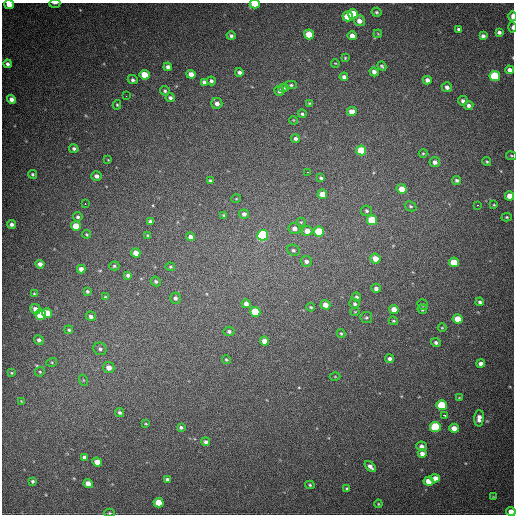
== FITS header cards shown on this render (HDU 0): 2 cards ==
NAXIS1  =                  512
NAXIS2  =                  512

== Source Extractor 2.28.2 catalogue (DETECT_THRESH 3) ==
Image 512 x 512 px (HDU 0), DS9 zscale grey, 1 PNG px = 1 image px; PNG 516 x 516 px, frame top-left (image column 1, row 512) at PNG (2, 3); each listed source drawn as its Kron ellipse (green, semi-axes under 4 px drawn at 4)
Background 776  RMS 21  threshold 64.4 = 3 sigma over >= 5 px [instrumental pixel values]
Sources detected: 166; all 166 listed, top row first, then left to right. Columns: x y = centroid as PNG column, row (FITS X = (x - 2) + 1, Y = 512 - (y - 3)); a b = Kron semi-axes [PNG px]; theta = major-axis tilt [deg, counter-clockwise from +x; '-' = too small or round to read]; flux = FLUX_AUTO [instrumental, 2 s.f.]
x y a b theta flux
55 3 5 2 - 2000
255 4 5 4 - 39000
9 5 5 4 - 15000
376 12 5 4 - 2300
353 14 5 5 - 39000
348 16 5 5 - 30000
512 16 5 2 - 8600
359 21 5 5 - 9800
512 27 5 3 - 3500
459 29 4 3 - 3600
499 32 4 3 - 4500
309 34 5 5 - 30000
378 34 4 3 - 1300
231 36 4 4 - 3600
352 36 4 4 - 11000
483 36 4 4 - 4100
345 58 4 4 - 1700
335 63 4 2 - 990
7 64 4 4 - 4600
382 66 5 3 - 2300
168 67 4 4 - 4600
510 70 4 4 - 6900
239 72 4 4 - 4200
374 72 5 4 - 5800
191 74 4 4 - 10000
144 75 5 4 - 31000
495 76 5 5 - 97000
344 77 4 4 - 4900
133 80 5 4 - 3600
427 80 4 4 - 7500
211 81 4 4 - 3700
204 82 4 4 - 4600
291 85 5 4 - 2300
447 87 5 5 - 5200
284 88 5 4 - 2200
165 91 5 4 - 2500
279 91 5 5 - 5000
126 96 3 2 - 1900
170 98 5 4 - 3800
11 99 4 4 - 7300
463 101 5 5 - 4500
217 103 5 5 - 6900
309 103 4 4 - 1500
117 105 5 4 - 1900
469 105 5 4 - 5100
352 112 5 4 - 17000
302 114 4 4 - 2100
293 120 4 3 - 990
295 139 4 4 - 3500
74 149 5 4 - 3800
361 150 5 5 - 50000
423 153 4 4 - 1500
511 156 5 3 - 1400
108 160 3 2 - 920
435 162 5 5 - 6200
487 162 4 3 - 1800
308 172 3 2 - 15000
32 174 4 4 - 2500
97 176 5 4 - 6200
321 178 4 3 - 2900
210 180 3 3 - 1800
457 180 4 4 - 3700
402 189 5 5 - 21000
322 194 5 4 - 18000
510 196 4 4 - 14000
236 199 5 3 - 1200
85 203 2 2 - 4600
477 205 3 2 - 2800
494 205 3 3 - 1300
410 206 6 5 - 2600
367 211 5 5 - 3100
244 214 5 4 - 5000
224 215 4 3 - 1800
78 217 5 4 - 3300
507 217 5 4 - 2000
372 220 5 5 - 63000
150 222 4 4 - 4600
301 222 5 4 - 1900
11 224 4 4 - 4700
76 226 5 5 - 25000
294 228 6 5 - 7400
307 231 5 5 - 12000
319 232 5 5 - 72000
87 234 4 4 - 1800
148 235 4 4 - 1900
263 235 5 5 - 210000
191 237 4 4 - 6700
293 250 6 5 - 3200
136 253 5 4 - 15000
375 259 5 5 - 16000
306 261 6 5 - 5400
454 262 5 5 - 31000
40 264 4 4 - 7200
114 266 5 4 - 2100
170 267 5 4 - 2000
81 269 4 4 - 8300
128 275 4 4 - 3700
156 281 5 4 - 3100
376 288 5 4 - 5100
87 291 4 3 - 2200
34 294 4 3 - 1400
105 297 4 3 - 1200
356 297 5 4 - 3400
175 298 5 5 - 4500
480 302 4 4 - 2800
246 304 4 4 - 5900
355 304 5 4 - 3200
325 305 5 4 - 12000
423 305 5 5 - 2300
311 307 4 3 - 1800
35 309 5 4 - 8800
394 309 4 4 - 15000
422 309 5 4 - 2800
255 312 5 5 - 60000
355 312 4 4 - 1300
47 313 5 4 - 23000
41 315 5 5 - 78000
91 316 5 5 - 4900
366 318 6 5 - 2600
458 319 5 4 - 25000
393 321 5 3 - 1700
442 328 4 4 - 1300
69 330 4 4 - 2600
229 331 5 5 - 3300
341 333 4 3 - 1700
39 340 5 4 - 3900
264 341 4 4 - 14000
436 342 5 4 - 3500
100 349 6 6 - 4100
389 359 4 4 - 4500
226 360 4 3 - 1800
52 362 5 3 - 1500
481 364 4 4 - 7300
109 367 5 5 - 9800
40 372 5 4 - 1900
12 373 4 2 - 1200
335 377 5 3 - 1100
83 380 6 3 -71 1600
459 398 4 4 - 1300
21 401 3 3 - 1000
442 405 5 5 - 73000
120 413 5 4 - 3100
444 415 3 3 - 6300
479 418 8 5 87 8300
146 424 3 3 - 1300
181 427 4 3 - 2900
435 427 5 5 - 110000
454 428 5 4 - 14000
206 442 4 4 - 4000
422 446 5 5 - 6000
422 454 4 4 - 8000
84 457 4 4 - 4200
97 462 5 4 - 16000
370 467 7 4 -40 7300
435 478 5 4 - 9400
167 480 4 3 - 3100
32 481 4 4 - 2400
429 481 5 4 - 19000
88 484 5 4 - 11000
310 485 5 4 - 2100
347 489 4 3 - 2300
493 497 4 3 - 1400
159 503 5 4 - 29000
378 504 4 4 - 1200
511 511 4 4 - 9400
110 513 5 4 - 1700
At the frame edge (FLAGS 8, measured only in part): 8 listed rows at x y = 55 3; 255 4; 9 5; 512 16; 512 27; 511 156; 511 511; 110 513